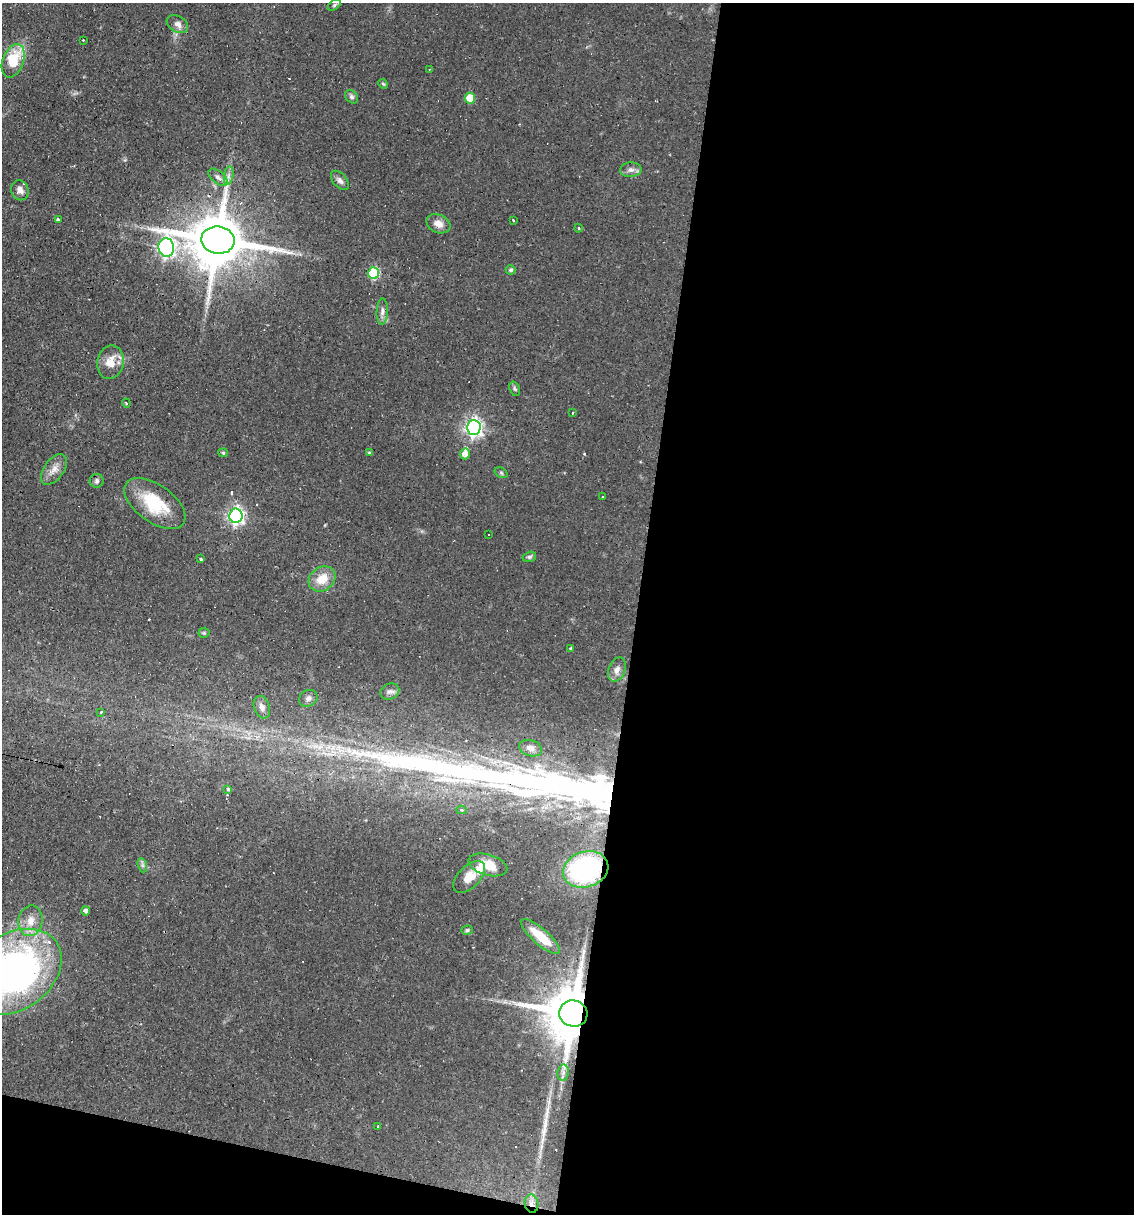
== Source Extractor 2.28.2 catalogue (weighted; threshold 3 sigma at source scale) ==
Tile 16 of 4 x 4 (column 4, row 4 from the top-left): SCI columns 3628-4759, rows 1-1212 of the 4874 x 4848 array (HDU 1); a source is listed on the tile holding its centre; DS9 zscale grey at full resolution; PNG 1136 x 1216 px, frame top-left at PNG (2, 3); each listed source drawn as its Kron ellipse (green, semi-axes under 4 px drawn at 4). Shown black and unused: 46% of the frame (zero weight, under 2 of 3 exposures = <1% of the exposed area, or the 3 px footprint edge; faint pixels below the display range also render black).
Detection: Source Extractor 2.28.2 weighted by HDU 2 'WHT'; one run over the whole footprint, this tile lists its part. Background 0.0644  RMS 0.0052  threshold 0.0234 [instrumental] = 3 sigma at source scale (4.5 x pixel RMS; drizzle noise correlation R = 1.50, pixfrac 1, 0.05/0.05 arcsec/px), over >= 5 px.
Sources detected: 80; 3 inside a brighter object's white glare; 8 cosmic-ray / hot-pixel residue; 2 long thin detections or spike segments (spike, bleed or trail) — neither listed nor drawn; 4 inside a brighter listed object's ellipse — not listed separately; the other 63 listed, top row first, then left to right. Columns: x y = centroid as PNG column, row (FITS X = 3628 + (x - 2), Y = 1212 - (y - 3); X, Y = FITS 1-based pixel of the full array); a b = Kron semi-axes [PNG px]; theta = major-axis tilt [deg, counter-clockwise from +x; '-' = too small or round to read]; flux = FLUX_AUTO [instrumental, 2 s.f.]
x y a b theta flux
334 5 7 4 37 0.83
177 24 11 8 -30 2.7
83 40 3 2 - 0.42
13 61 17 10 69 18
429 69 3 2 - 0.45
383 84 5 4 - 0.59
352 97 7 5 -46 1.3
470 98 5 5 - 12
631 170 10 7 5 2.4
229 176 9 4 81 1.8
218 177 11 6 -39 2
340 180 11 6 -49 2
20 190 10 8 -71 2.8
59 220 3 3 - 3.1
513 220 2 2 - 0.49
438 224 12 9 -26 3.8
578 228 4 2 - 0.48
218 240 17 13 -8 3700
166 247 9 8 - 180
511 270 5 4 - 1.1
374 273 5 5 - 44
382 311 13 5 88 2.1
111 362 17 13 79 7.8
515 389 7 5 -71 0.96
126 403 4 3 - 0.74
572 413 3 2 - 0.91
474 427 7 7 - 180
223 453 5 4 - 0.56
369 453 4 4 - 0.51
465 454 5 5 - 3.4
54 469 17 9 54 4.5
501 473 7 5 -31 0.8
97 481 7 7 - 1.4
602 497 2 2 - 0.4
155 504 35 18 -35 24
236 516 7 6 - 160
489 534 3 3 - 0.82
529 557 7 5 16 0.99
201 559 3 3 - 3.3
322 579 14 11 38 8.8
204 633 5 5 - 0.69
571 648 4 3 - 0.78
617 670 13 8 70 3
390 692 10 7 24 2.1
308 698 10 8 31 2
262 707 11 7 -71 3
101 712 3 3 - 2.9
530 748 11 8 -16 3.3
228 789 4 3 - 1.1
461 810 5 4 - 1.6
142 865 7 4 -71 1.1
488 865 20 10 -16 10
586 869 23 17 18 74
469 877 20 11 46 6.5
86 911 4 4 - 1.5
30 921 15 12 78 6.6
467 930 6 4 16 0.87
541 937 25 8 -41 13
14 972 51 38 36 210
573 1014 14 13 - 3800
563 1073 8 5 79 1.7
378 1126 3 2 - 0.49
532 1204 9 6 -80 2.6
Overlapping masked pixels (flux is a lower limit): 4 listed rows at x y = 218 240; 586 869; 573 1014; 532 1204
Isophote crosses this tile's border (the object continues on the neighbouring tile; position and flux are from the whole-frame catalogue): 1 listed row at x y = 14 972